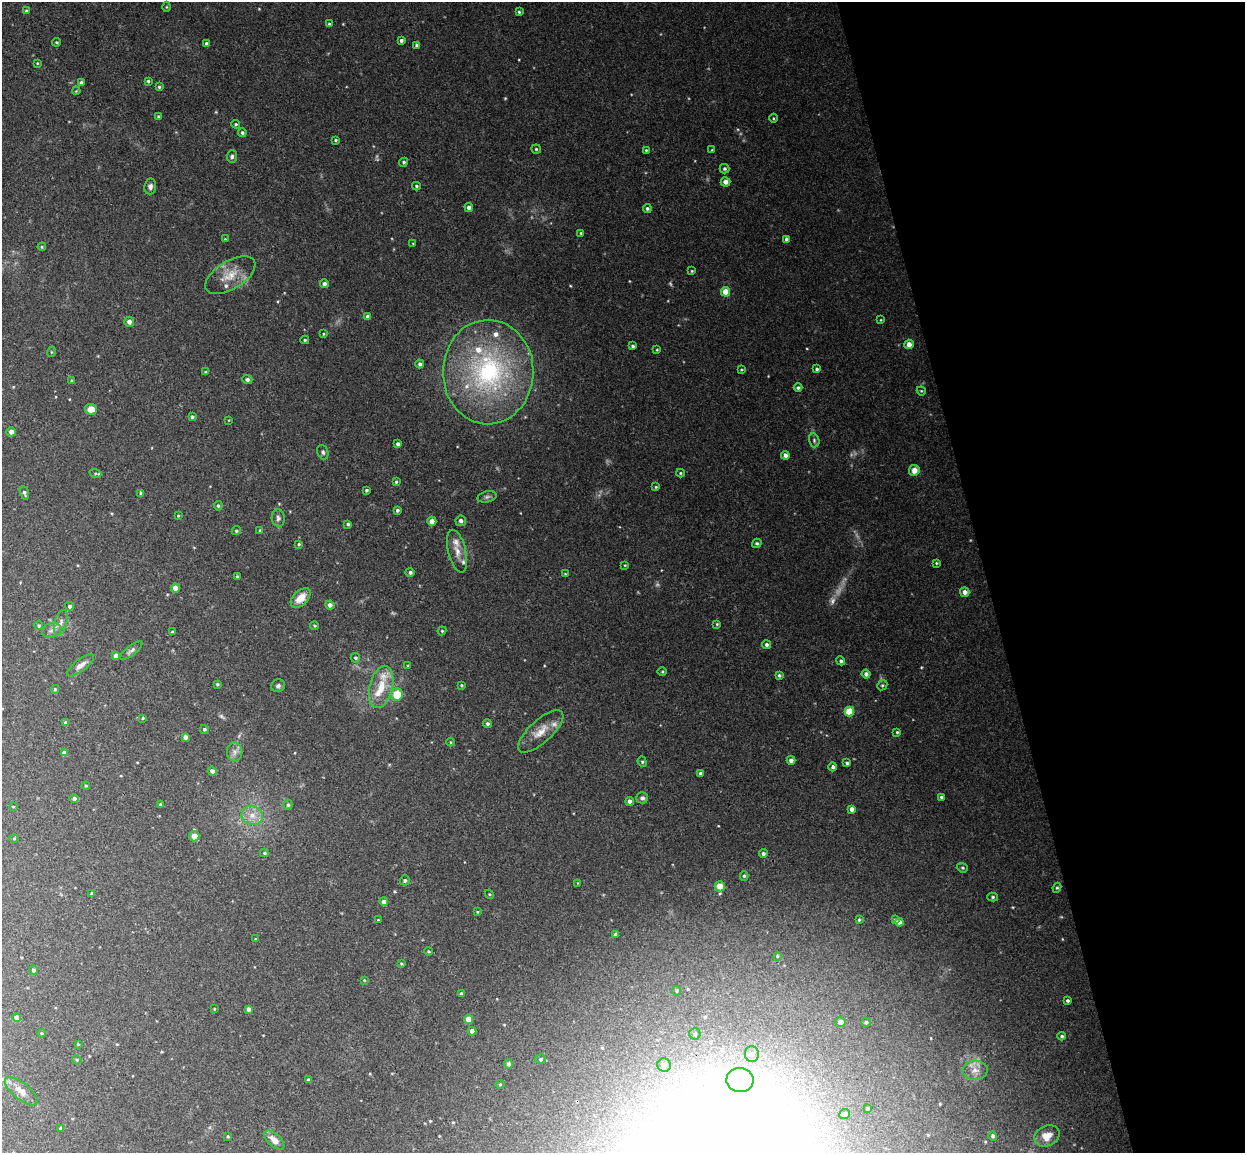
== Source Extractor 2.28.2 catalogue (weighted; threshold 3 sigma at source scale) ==
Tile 12 of 4 x 4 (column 4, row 3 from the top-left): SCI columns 3787-5029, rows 1306-2456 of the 5086 x 5029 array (HDU 1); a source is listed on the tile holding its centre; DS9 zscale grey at full resolution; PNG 1247 x 1155 px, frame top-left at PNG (2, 2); each listed source drawn as its Kron ellipse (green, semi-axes under 4 px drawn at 4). Shown black and unused: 21% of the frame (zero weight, under 3 of 4 exposures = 5% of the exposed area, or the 3 px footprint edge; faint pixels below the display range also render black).
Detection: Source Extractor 2.28.2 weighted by HDU 2 'WHT'; one run over the whole footprint, this tile lists its part. Background 0.0493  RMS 0.0046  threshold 0.0208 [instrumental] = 3 sigma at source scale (4.5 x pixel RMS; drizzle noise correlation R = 1.50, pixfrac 1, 0.05/0.05 arcsec/px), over >= 5 px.
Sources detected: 221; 7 too faint to see at this stretch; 1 inside a brighter object's white glare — neither listed nor drawn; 10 inside a brighter listed object's ellipse — not listed separately; the other 203 listed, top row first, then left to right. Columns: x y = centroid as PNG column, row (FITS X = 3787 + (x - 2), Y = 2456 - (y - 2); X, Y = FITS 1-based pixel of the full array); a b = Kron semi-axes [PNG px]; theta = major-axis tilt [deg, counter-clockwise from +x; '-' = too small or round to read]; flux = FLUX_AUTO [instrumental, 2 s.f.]
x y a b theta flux
166 7 5 3 - 0.46
26 11 4 4 - 0.62
519 12 4 4 - 0.61
329 24 4 3 - 0.66
401 40 4 3 - 1.3
57 42 4 3 - 0.58
206 43 4 4 - 0.88
417 45 4 4 - 1.2
37 63 3 3 - 0.38
148 81 4 3 - 0.69
81 82 4 3 - 1
159 87 4 3 - 0.66
76 91 4 3 - 0.4
158 117 4 4 - 0.74
773 118 4 3 - 0.43
236 124 4 3 - 0.6
242 133 4 4 - 0.96
335 140 4 3 - 0.53
536 149 4 4 - 0.62
646 150 3 3 - 0.52
712 150 4 3 - 0.4
232 156 6 5 - 1
404 162 5 4 - 0.73
725 169 5 5 - 0.9
725 182 5 4 - 2.6
150 186 8 6 84 1.7
416 186 4 3 - 0.74
469 207 4 4 - 2
647 208 4 4 - 0.94
581 233 3 3 - 0.55
225 239 4 4 - 0.4
787 239 4 3 - 1.5
413 243 3 2 - 0.28
42 247 4 3 - 0.48
692 271 4 3 - 0.48
230 275 28 14 31 9.5
324 284 4 4 - 1.7
726 292 5 4 - 6.3
368 317 4 4 - 2
881 320 4 4 - 0.36
129 322 5 5 - 2.1
323 334 4 4 - 0.49
305 340 4 4 - 0.55
909 344 5 4 - 3.2
633 346 3 3 - 0.93
657 350 3 3 - 0.39
51 352 5 3 - 0.4
420 364 4 4 - 1.2
817 369 3 3 - 0.9
741 370 4 4 - 0.48
205 372 4 3 - 0.49
488 372 52 45 90 85
247 379 5 4 - 1.4
71 381 4 4 - 0.46
798 388 4 4 - 0.89
921 391 4 4 - 0.47
91 409 6 5 - 5.3
192 417 4 4 - 0.96
229 420 3 2 - 0.27
11 432 4 4 - 2.2
814 440 7 5 -76 0.86
398 444 4 3 - 1.3
323 452 7 5 -71 1
785 455 4 4 - 2
914 470 5 5 - 4.2
95 473 6 3 -19 0.49
680 473 4 4 - 0.55
396 482 4 3 - 0.55
656 487 4 3 - 0.5
367 490 3 3 - 0.71
24 493 7 4 -71 1
141 493 4 3 - 1.1
487 497 9 5 14 1.2
218 506 4 4 - 0.7
397 510 3 3 - 0.97
178 516 4 4 - 0.43
278 518 8 6 -84 1.4
432 521 4 4 - 2.9
461 521 5 5 - 1.4
348 524 4 3 - 0.8
260 530 4 3 - 0.53
236 531 5 4 - 0.77
757 543 5 4 - 0.83
299 544 4 3 - 0.56
457 551 22 9 -76 4.9
936 563 4 4 - 0.55
625 565 4 3 - 0.38
410 572 4 4 - 1.2
565 574 3 3 - 0.38
237 576 4 3 - 0.62
175 588 4 4 - 3.1
965 592 5 4 - 2.9
301 598 12 7 44 6.1
330 605 4 4 - 1.6
70 606 4 4 - 1
61 623 13 6 73 2.2
717 624 4 4 - 0.49
39 626 4 4 - 0.75
314 626 4 4 - 0.53
51 630 10 7 16 2
442 631 4 4 - 0.5
173 632 3 3 - 0.98
766 645 4 4 - 1.2
131 651 13 5 38 1.4
116 656 4 4 - 3.3
355 658 5 4 - 0.8
841 661 4 4 - 0.98
81 665 16 6 38 2.6
408 666 3 3 - 0.4
662 671 5 3 - 0.45
866 674 4 4 - 1.5
779 675 4 3 - 0.79
217 684 3 3 - 0.57
461 685 3 3 - 0.49
882 685 5 4 - 0.69
278 686 7 6 - 1.2
381 687 21 11 76 9.4
55 689 4 3 - 0.62
397 694 6 6 - 11
849 712 5 5 - 17
143 718 3 3 - 0.36
66 723 4 4 - 2.2
487 724 4 4 - 0.94
204 729 4 4 - 0.76
541 731 29 11 42 7
897 732 3 3 - 0.54
185 737 4 4 - 1.9
451 742 4 3 - 0.44
235 752 9 7 90 2.2
64 753 4 4 - 2
791 760 4 4 - 2.1
642 762 5 4 - 0.73
847 763 4 3 - 0.83
833 767 4 4 - 1.1
212 771 4 4 - 1.6
700 773 4 4 - 0.93
86 786 4 4 - 0.46
941 797 4 4 - 1
74 798 5 4 - 1.4
642 798 6 5 - 1.3
630 801 4 4 - 2
161 805 3 3 - 0.87
288 805 5 4 - 0.7
13 807 4 2 - 0.31
852 809 4 4 - 2.2
252 815 11 9 -20 4.3
194 836 5 5 - 4.2
14 839 5 3 - 0.43
264 853 4 4 - 0.69
763 854 4 4 - 1
962 868 6 4 -21 0.65
744 876 4 4 - 0.74
405 880 5 5 - 1
578 883 3 3 - 0.33
720 886 5 5 - 5.1
1057 888 5 4 - 0.59
92 893 4 3 - 0.58
489 894 5 3 - 0.48
993 897 5 4 - 0.68
384 902 4 4 - 2.3
477 912 3 3 - 0.37
378 920 3 2 - 0.36
859 920 4 3 - 0.51
895 920 4 4 - 1
899 922 4 4 - 2
616 935 4 4 - 1.5
255 939 3 2 - 0.31
429 951 4 3 - 0.45
777 956 4 4 - 0.59
401 964 4 3 - 0.5
33 970 5 4 - 1.1
364 980 4 3 - 0.39
676 991 5 4 - 0.68
461 994 3 3 - 0.75
1068 1001 3 3 - 0.82
214 1009 4 3 - 0.36
249 1009 4 4 - 1.9
17 1017 4 4 - 2.4
468 1019 4 4 - 4.5
841 1022 5 4 - 2.7
866 1022 5 4 - 0.86
472 1031 4 4 - 2.6
41 1033 4 3 - 0.51
695 1034 6 5 - 1.1
1062 1036 4 3 - 0.79
78 1044 3 3 - 0.34
752 1054 8 7 - 1.7
541 1059 5 5 - 0.98
77 1060 5 4 - 0.48
508 1064 5 4 - 1.1
664 1065 7 7 - 1.8
975 1070 12 9 2 3.5
308 1080 3 3 - 0.98
740 1080 13 12 - 11
500 1084 4 4 - 0.5
21 1091 20 8 -39 4
868 1108 3 3 - 0.58
845 1114 5 5 - 2
61 1128 4 3 - 1.1
228 1136 4 3 - 0.51
993 1136 5 4 - 0.97
1047 1136 13 10 25 5.7
274 1140 12 6 -43 3.7